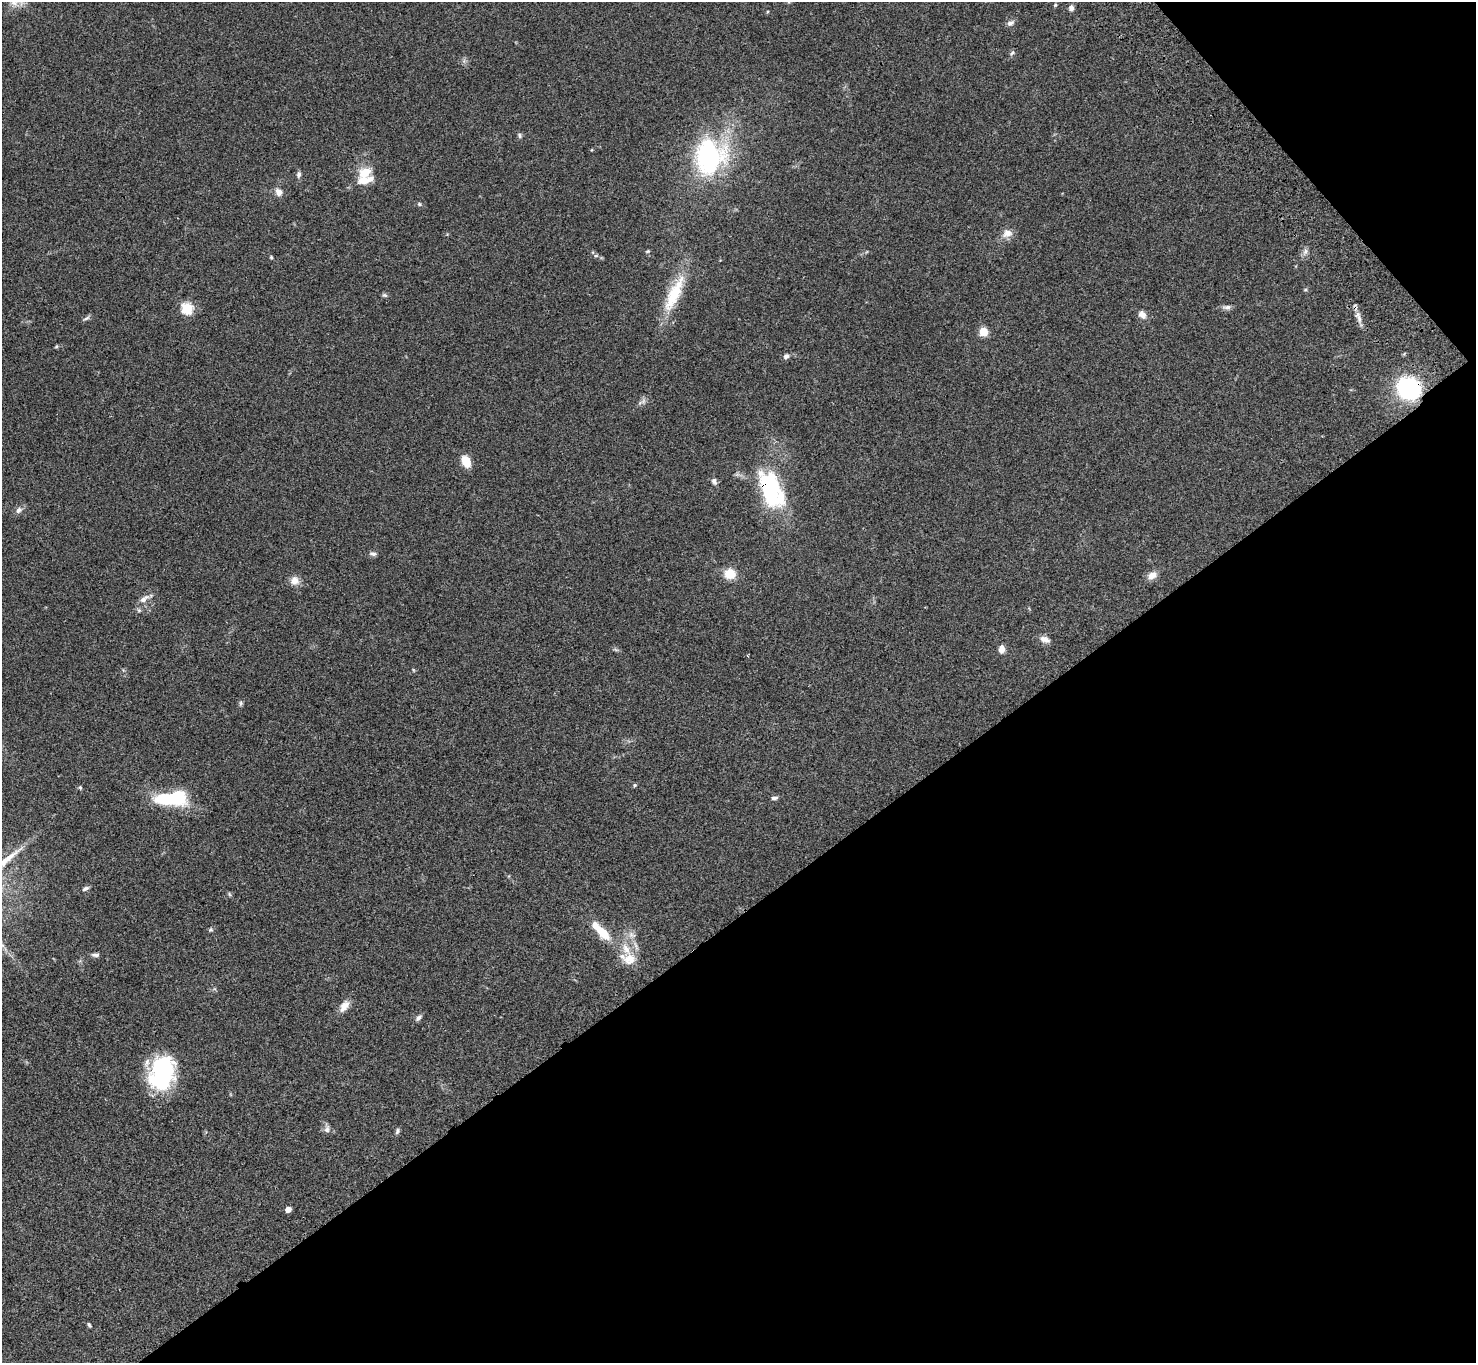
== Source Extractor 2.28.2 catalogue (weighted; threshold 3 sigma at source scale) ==
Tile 12 of 4 x 4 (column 4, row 3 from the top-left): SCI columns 4524-5997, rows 1745-3105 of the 6099 x 6072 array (HDU 1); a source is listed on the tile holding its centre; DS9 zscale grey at full resolution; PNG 1478 x 1365 px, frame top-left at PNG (2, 2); no overlay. Shown black and unused: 36% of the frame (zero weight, under 3 of 4 exposures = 6% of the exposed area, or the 3 px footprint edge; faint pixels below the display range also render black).
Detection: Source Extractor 2.28.2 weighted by HDU 2 'WHT'; one run over the whole footprint, this tile lists its part. Background 0.0459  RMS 0.0051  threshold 0.0231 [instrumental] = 3 sigma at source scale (4.5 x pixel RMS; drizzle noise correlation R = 1.50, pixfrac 1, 0.05/0.05 arcsec/px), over >= 5 px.
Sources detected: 67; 1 too faint to see at this stretch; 2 inside a brighter object's white glare — not listed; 5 inside a brighter listed object's ellipse — not listed separately; the other 59 listed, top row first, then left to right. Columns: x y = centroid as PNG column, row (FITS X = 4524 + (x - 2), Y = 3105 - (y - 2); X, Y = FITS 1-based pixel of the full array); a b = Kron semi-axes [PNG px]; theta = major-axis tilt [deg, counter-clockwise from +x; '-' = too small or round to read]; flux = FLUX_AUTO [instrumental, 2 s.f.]
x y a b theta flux
14 2 12 11 - 3.9
1055 5 5 4 - 0.56
1071 8 7 6 - 1.9
1010 23 10 7 26 1.9
1012 53 7 5 60 1
519 135 7 5 -65 1
710 156 31 26 83 86
366 172 20 13 30 8.5
299 175 8 6 88 1.6
279 192 11 9 -59 3
419 204 7 5 -16 0.93
1007 233 12 10 17 4.1
647 251 6 4 20 0.58
1306 251 7 5 90 1.3
596 256 6 4 1 0.83
271 257 5 4 - 0.66
1305 290 5 3 - 0.53
674 294 53 14 65 22
384 295 8 5 -15 0.9
1227 307 12 6 5 1.8
187 308 6 6 - 41
1142 315 11 8 -47 2.9
86 318 10 4 24 1.2
1359 319 15 6 -68 3.1
983 332 5 5 - 19
56 346 5 4 - 0.56
786 356 7 6 - 1.6
1408 389 16 14 -38 78
466 461 11 8 -62 8.4
714 481 9 6 -67 1.5
771 490 45 22 -68 49
19 510 10 8 48 2.1
373 554 10 5 -10 1.5
730 574 9 8 - 11
1152 575 12 9 21 3.6
295 580 10 10 - 4.1
144 599 17 8 39 3.6
1045 639 14 8 -23 2.8
1001 649 9 7 87 3.1
240 703 8 4 82 0.9
635 785 5 3 - 0.55
80 787 5 4 - 0.66
177 797 22 14 18 28
774 798 8 4 5 1.2
85 889 9 5 28 1.3
229 894 6 4 -71 0.64
211 930 6 6 - 0.8
602 932 21 9 -47 11
632 935 12 7 -19 2.6
2 945 7 4 -71 1.3
95 955 10 5 -3 1.4
629 959 20 15 -4 8
344 1006 16 9 54 4.4
419 1018 8 5 45 1.5
162 1076 33 26 66 46
327 1129 11 6 82 1.9
397 1131 9 4 73 0.99
288 1209 5 4 - 4.4
89 1325 7 3 -57 0.69
Overlapping masked pixels (flux is a lower limit): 3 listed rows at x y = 1359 319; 1408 389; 771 490
Isophote crosses this tile's border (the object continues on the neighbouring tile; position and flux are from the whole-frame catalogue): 1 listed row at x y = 14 2